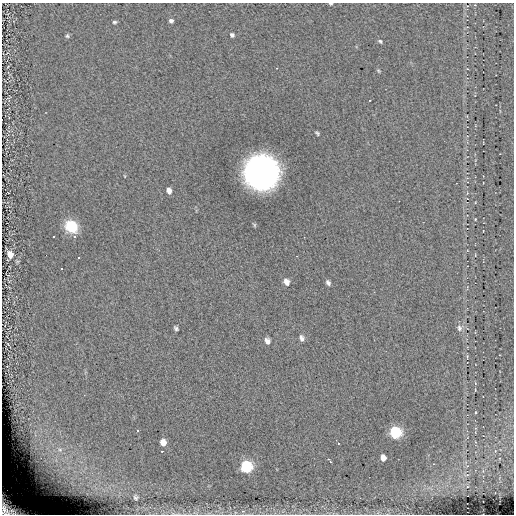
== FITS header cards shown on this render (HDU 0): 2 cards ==
NAXIS1  =                  512 / length of data axis 1
NAXIS2  =                  512 / length of data axis 2

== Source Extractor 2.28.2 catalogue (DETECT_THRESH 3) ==
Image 512 x 512 px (HDU 0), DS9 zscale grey, 1 PNG px = 1 image px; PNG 516 x 516 px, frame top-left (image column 1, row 512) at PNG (2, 3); no overlay
Background 0.0607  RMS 4.9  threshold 14.8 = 3 sigma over >= 5 px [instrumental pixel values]
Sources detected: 40; all 40 listed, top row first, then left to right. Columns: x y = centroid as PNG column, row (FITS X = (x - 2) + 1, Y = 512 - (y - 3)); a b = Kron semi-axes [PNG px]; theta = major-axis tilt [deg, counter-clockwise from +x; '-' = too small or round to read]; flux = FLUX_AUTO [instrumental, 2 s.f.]
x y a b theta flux
331 4 4 3 - 390
475 5 4 3 - 280
171 21 5 4 - 880
114 22 5 4 - 550
232 35 4 4 - 770
67 36 5 5 - 590
380 41 5 4 - 530
467 69 3 2 - 250
378 71 5 4 - 360
370 100 2 2 - 260
317 133 5 3 - 510
261 172 23 23 - 150000
169 191 6 4 -70 1600
475 219 3 2 - 260
71 227 11 10 - 12000
54 236 3 3 - 13000
74 237 3 3 - 13000
10 254 6 5 - 3600
46 255 2 2 - 13000
78 257 3 3 - 13000
62 268 3 3 - 13000
286 282 7 5 -67 1800
328 283 6 4 -59 910
176 328 5 4 - 670
459 328 9 7 -77 1300
302 338 8 6 -75 1200
267 341 6 5 - 1500
467 356 4 2 - 260
137 430 3 3 - 320
395 433 7 6 - 56000
163 442 6 5 - 2700
338 443 3 2 - 290
60 450 9 9 - 2800
162 451 3 2 - 330
383 458 5 5 - 3100
55 460 14 14 - 6900
330 461 6 3 -54 1000
246 467 7 6 - 56000
135 498 5 3 - 510
9 508 24 14 -35 12000
At the frame edge (FLAGS 8, measured only in part): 2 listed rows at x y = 331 4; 9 508